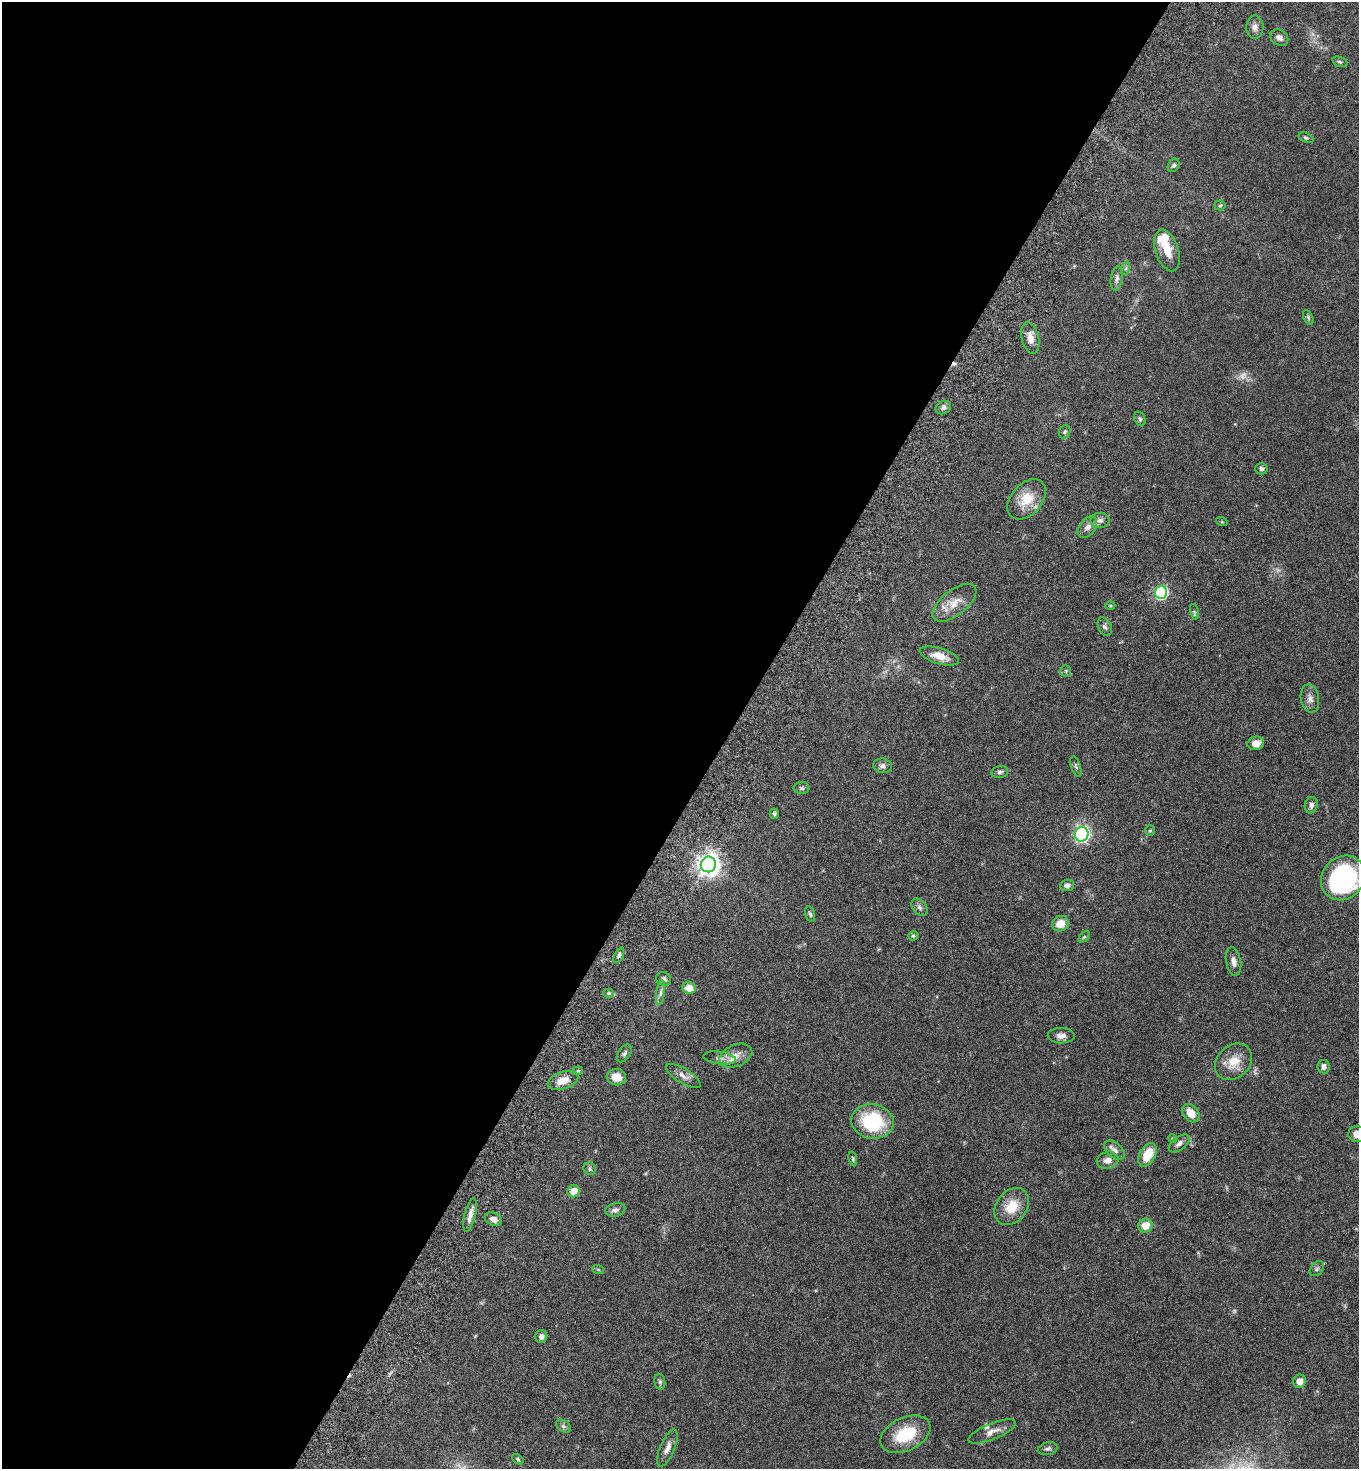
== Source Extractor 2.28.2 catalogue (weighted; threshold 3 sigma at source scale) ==
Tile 5 of 4 x 4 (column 1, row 2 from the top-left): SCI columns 346-1702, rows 2970-4436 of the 5980 x 5944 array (HDU 1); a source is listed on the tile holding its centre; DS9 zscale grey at full resolution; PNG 1361 x 1471 px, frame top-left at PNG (2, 2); each listed source drawn as its Kron ellipse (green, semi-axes under 4 px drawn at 4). Shown black and unused: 54% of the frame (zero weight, under 5 of 9 exposures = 3% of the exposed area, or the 3 px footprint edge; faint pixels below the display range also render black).
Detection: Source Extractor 2.28.2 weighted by HDU 2 'WHT'; one run over the whole footprint, this tile lists its part. Background 0.0531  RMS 0.003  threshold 0.0124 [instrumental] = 3 sigma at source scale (4.09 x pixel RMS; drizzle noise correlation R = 1.36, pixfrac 0.8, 0.05/0.05 arcsec/px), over >= 5 px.
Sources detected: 94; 3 too faint to see at this stretch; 1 cosmic-ray / hot-pixel residue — neither listed nor drawn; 3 inside a brighter listed object's ellipse — not listed separately; the other 87 listed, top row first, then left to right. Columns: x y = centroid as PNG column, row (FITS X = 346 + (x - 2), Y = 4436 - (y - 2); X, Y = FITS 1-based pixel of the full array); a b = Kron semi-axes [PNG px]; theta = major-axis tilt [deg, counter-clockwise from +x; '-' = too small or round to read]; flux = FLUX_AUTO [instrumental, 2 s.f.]
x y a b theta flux
1255 27 11 8 88 1.3
1279 37 10 7 -35 1.2
1340 62 8 5 -20 0.48
1306 138 8 4 -20 0.47
1174 165 7 5 57 0.55
1220 205 5 5 - 0.36
1167 250 22 11 -72 4.6
1126 268 7 4 71 0.49
1117 279 12 6 82 1
1308 317 8 4 -64 0.46
1030 338 16 8 -76 2.4
943 407 8 6 30 0.85
1140 419 7 5 -69 0.52
1065 432 7 5 68 0.61
1261 469 6 6 - 0.68
1027 499 23 15 48 6.4
1100 520 9 7 0 1.1
1222 522 6 4 -18 0.3
1087 527 12 8 52 1.6
1161 592 6 6 - 39
954 603 26 12 38 4.1
1110 606 5 3 - 0.26
1194 612 8 4 -76 0.44
1105 627 10 6 -65 0.77
939 656 20 8 -16 3.5
1066 671 6 5 - 0.45
1310 699 14 9 -80 1.6
1256 743 8 6 13 2.3
883 766 9 7 -8 1.1
1076 766 11 4 -73 0.58
1000 772 8 5 14 0.68
802 788 8 6 -1 0.59
1311 805 8 6 79 0.94
774 814 5 4 - 0.5
1150 831 5 4 - 0.33
1082 834 7 7 - 53
708 864 8 7 - 210
1343 878 24 20 48 40
1067 885 7 6 - 0.95
919 907 10 6 -52 0.93
810 914 8 4 -74 0.52
1060 924 8 7 - 3.4
913 936 5 4 - 0.41
1084 937 7 4 44 0.35
619 955 8 4 65 0.71
1233 962 14 7 -79 1.5
663 979 8 6 -29 0.89
689 988 7 6 - 3
608 993 5 4 - 0.37
660 993 12 4 83 0.93
1061 1036 13 7 -2 1.5
624 1053 10 5 56 0.67
736 1056 17 11 24 2.9
720 1058 16 6 -7 1.7
1233 1062 20 16 42 5
1323 1067 7 6 - 1.3
578 1071 5 4 - 0.46
683 1076 19 7 -32 1.8
616 1077 10 8 -5 2.9
563 1080 16 8 18 3.2
1191 1113 10 7 -52 3.4
872 1121 21 17 -9 19
1357 1134 9 8 - 3.1
1172 1138 4 3 - 0.24
1179 1143 12 6 38 1.2
1114 1150 12 7 -40 1.5
1147 1155 13 7 60 6
853 1159 7 4 -78 0.38
1108 1160 11 8 16 1.7
590 1169 6 6 - 0.53
574 1191 6 6 - 3
1012 1207 20 15 53 5.9
615 1210 10 6 13 1.1
470 1215 17 5 77 1.8
493 1219 9 6 -26 1.3
1145 1226 7 7 - 3.4
598 1269 6 4 -20 0.32
1317 1269 8 6 50 0.59
541 1337 6 6 - 1.1
1299 1381 7 6 - 2.1
660 1382 8 5 -80 0.58
563 1426 8 5 -37 0.63
992 1431 25 8 22 2.3
905 1434 27 16 25 11
667 1448 20 7 68 2.1
1048 1449 10 6 13 0.71
518 1459 6 4 -38 0.39
Isophote crosses this tile's border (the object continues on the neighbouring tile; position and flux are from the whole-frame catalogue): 2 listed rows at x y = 1343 878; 1357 1134